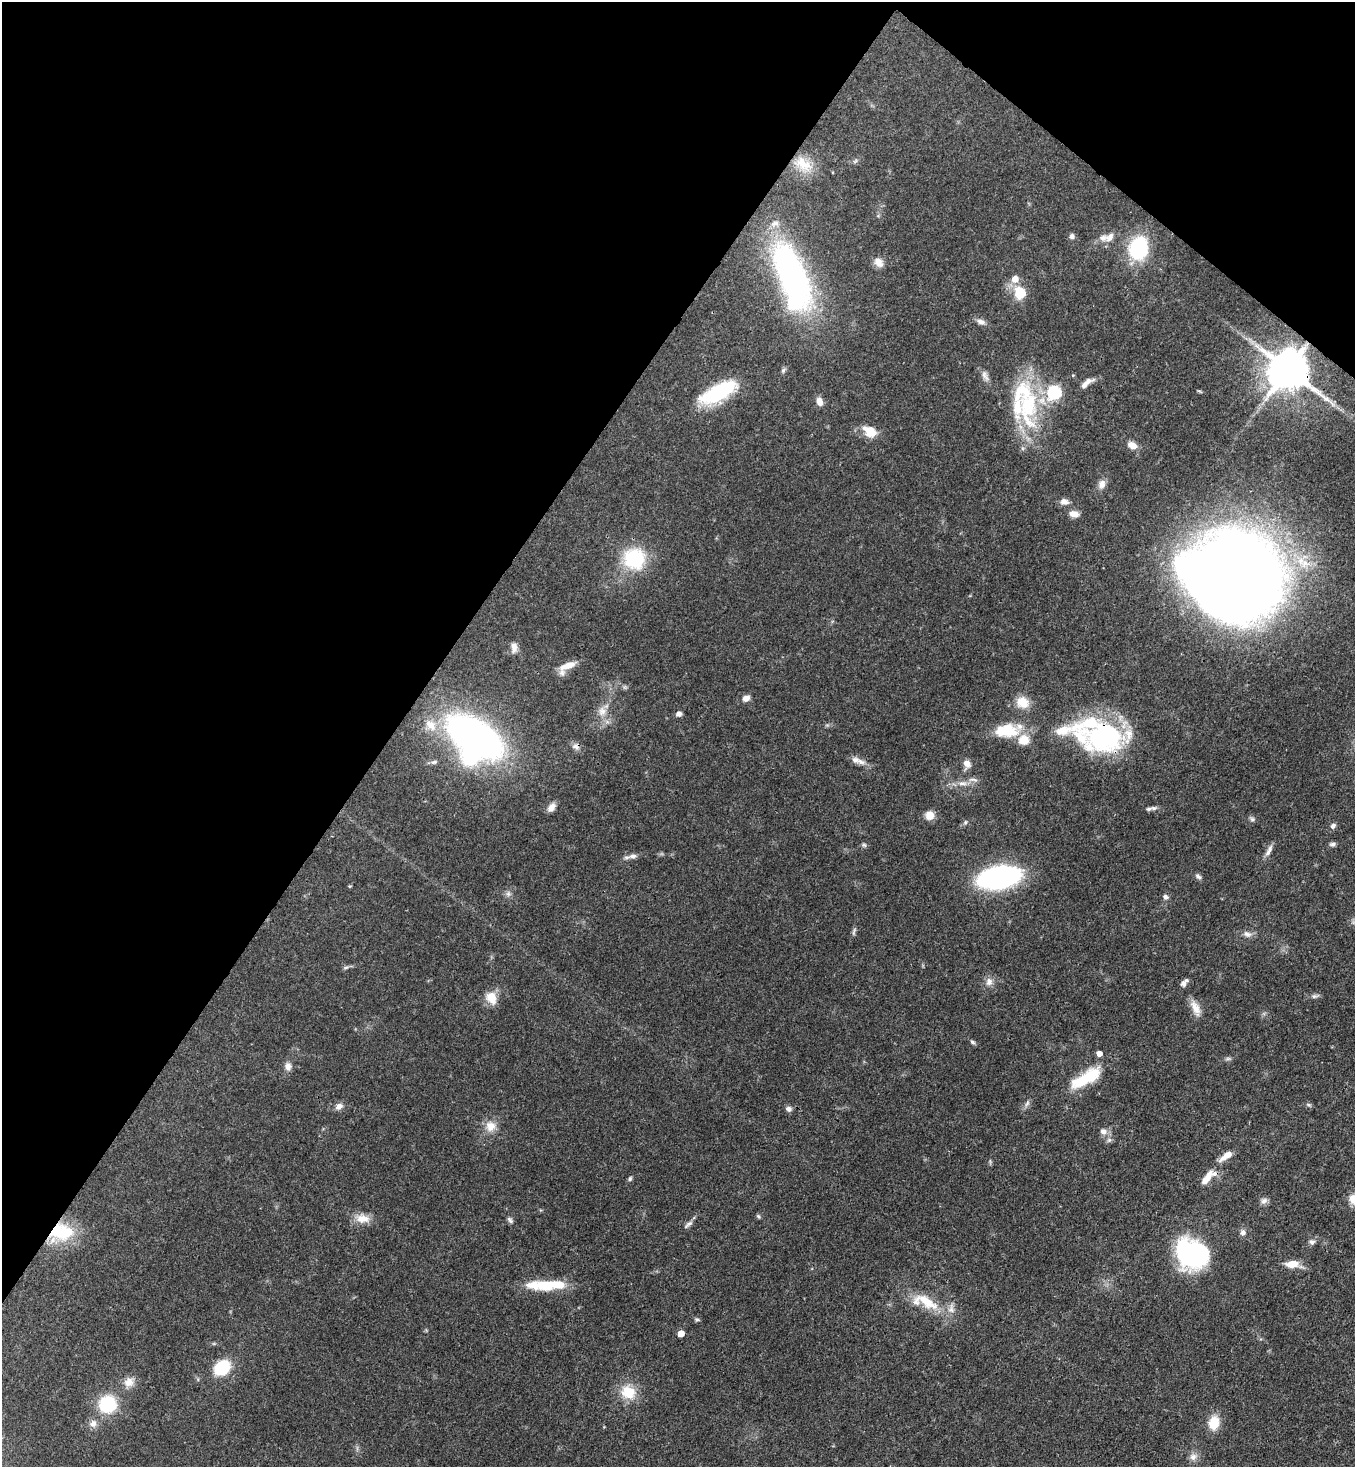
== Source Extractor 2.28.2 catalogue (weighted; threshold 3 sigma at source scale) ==
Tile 2 of 4 x 4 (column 2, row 1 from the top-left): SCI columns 1719-3071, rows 4456-5920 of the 6003 x 5980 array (HDU 1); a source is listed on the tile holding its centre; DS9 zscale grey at full resolution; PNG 1357 x 1469 px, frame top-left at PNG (2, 2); no overlay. Shown black and unused: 34% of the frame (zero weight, under 3 of 4 exposures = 7% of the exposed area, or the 3 px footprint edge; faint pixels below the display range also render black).
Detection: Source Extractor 2.28.2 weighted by HDU 2 'WHT'; one run over the whole footprint, this tile lists its part. Background 0.0899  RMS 0.0041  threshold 0.0183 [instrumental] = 3 sigma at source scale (4.5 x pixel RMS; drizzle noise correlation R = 1.50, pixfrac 1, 0.05/0.05 arcsec/px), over >= 5 px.
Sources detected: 112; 1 too faint to see at this stretch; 3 inside a brighter object's white glare — not listed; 9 inside a brighter listed object's ellipse — not listed separately; the other 99 listed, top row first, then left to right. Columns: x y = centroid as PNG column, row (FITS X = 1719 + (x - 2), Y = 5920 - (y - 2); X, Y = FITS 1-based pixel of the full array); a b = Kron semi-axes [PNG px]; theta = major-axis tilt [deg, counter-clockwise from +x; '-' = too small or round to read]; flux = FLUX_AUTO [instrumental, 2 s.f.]
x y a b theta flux
803 164 29 16 -32 9.9
1072 236 7 7 - 1.2
1110 237 15 10 50 3.1
1138 248 24 19 73 30
879 262 13 10 -50 3.1
792 277 66 25 -71 130
1015 279 10 9 - 3.5
1020 292 12 10 -62 13
981 322 12 7 -18 1.9
783 370 8 5 52 0.87
1288 370 12 11 - 1500
985 376 16 7 -63 2.3
1087 383 20 7 37 2.9
718 392 42 15 28 32
1054 392 7 6 - 57
819 401 10 7 -73 3
1028 406 65 27 -89 40
870 431 17 12 -34 7
1132 445 11 8 -26 3.4
1102 484 12 9 74 2.7
1064 502 11 8 -8 2.1
1074 514 11 8 -9 3
634 558 23 22 - 27
1242 574 72 55 -68 670
514 647 14 8 -88 2.6
567 666 24 8 19 5.1
625 687 6 6 - 0.76
746 698 10 7 23 2.1
1023 702 16 13 -20 6.7
602 711 14 12 87 4.4
679 714 7 6 - 1.5
431 725 19 11 -49 6.2
1007 730 32 17 1 14
475 737 42 22 -32 220
1104 737 50 36 -4 64
576 747 11 8 -37 2
434 762 9 5 15 1.1
861 762 13 7 -15 2.4
967 763 9 7 -59 2.8
962 783 13 6 1 2.6
551 807 12 7 46 2.4
1149 809 10 5 12 1.1
930 815 10 9 - 4
1252 819 6 6 - 0.93
965 822 6 5 - 0.74
1333 826 8 6 47 1.3
1332 844 9 6 6 1.1
864 845 6 6 - 0.75
1270 849 14 6 58 2.1
633 856 11 7 5 1.9
1198 876 10 5 -39 1.1
999 877 26 13 12 130
350 886 5 3 - 0.35
508 894 8 6 -90 1.3
1165 897 8 7 - 1.2
854 931 13 4 76 1
1247 934 12 7 -13 2
346 968 8 4 9 0.85
989 982 11 9 73 2.6
1184 983 11 6 53 1.7
1315 996 11 5 9 1.2
491 998 16 12 -68 5.9
1196 1008 22 9 -66 4.3
973 1042 7 4 -28 0.78
1099 1054 5 5 - 2.6
288 1066 12 9 89 2.3
1086 1078 36 12 30 19
1027 1103 10 5 57 1.2
1309 1105 7 5 -29 0.76
339 1106 9 7 30 2.3
789 1109 8 7 - 1.4
490 1126 14 14 - 4.8
1103 1131 10 8 -16 2.2
1109 1140 7 6 - 1.1
1226 1156 19 7 35 4.4
1207 1178 26 9 53 5.8
630 1179 7 4 64 0.74
1353 1199 13 12 - 4.1
1264 1201 9 8 - 1.7
758 1216 7 4 -49 0.63
363 1219 20 11 -7 5.2
510 1220 10 5 -54 1
688 1224 15 5 37 1.5
61 1232 30 19 -2 21
1243 1233 9 7 86 1.6
1312 1242 8 7 - 1.3
1193 1253 27 23 -31 76
1292 1264 16 8 4 5.3
545 1285 40 12 -2 16
925 1302 44 17 -21 16
697 1319 6 5 - 0.68
681 1333 5 5 - 5.3
222 1367 13 10 36 22
129 1382 14 12 26 3.8
628 1392 21 18 -31 9.4
107 1404 14 14 - 24
1214 1423 15 11 83 8.2
93 1424 11 9 78 2.3
1193 1457 11 9 49 2.4
Overlapping masked pixels (flux is a lower limit): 4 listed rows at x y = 1288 370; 1104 737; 576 747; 61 1232
Isophote crosses this tile's border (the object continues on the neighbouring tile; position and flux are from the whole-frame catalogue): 1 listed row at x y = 1353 1199